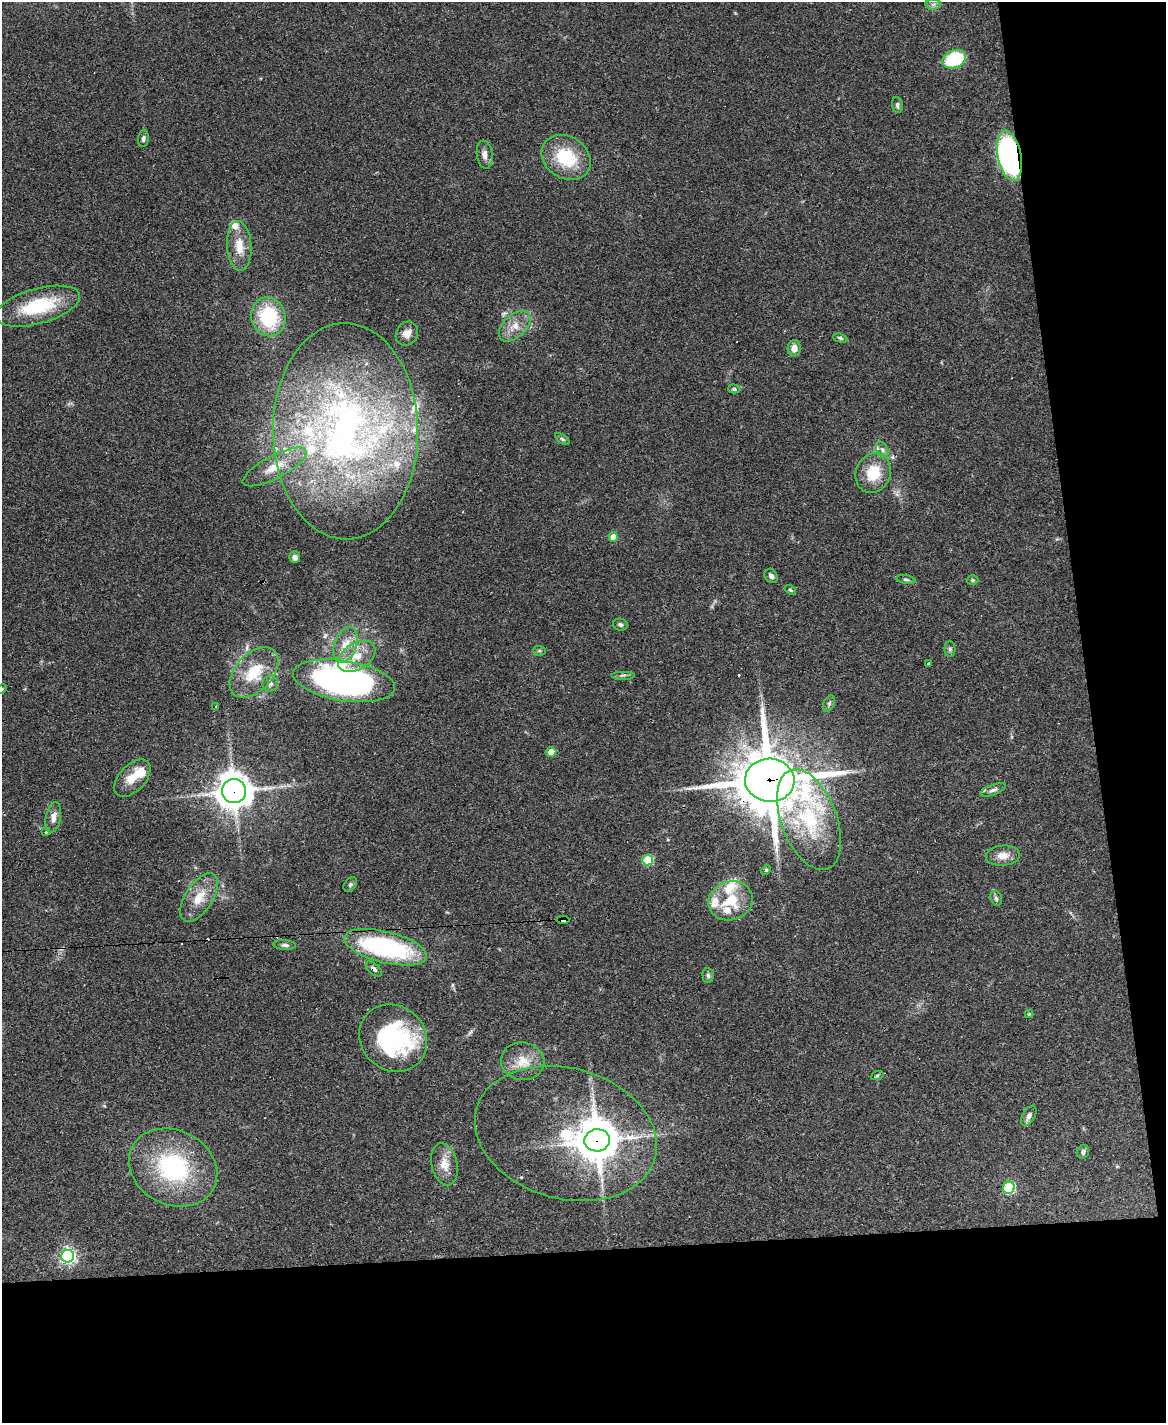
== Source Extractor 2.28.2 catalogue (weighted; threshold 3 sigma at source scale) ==
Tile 12 of 4 x 3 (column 4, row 3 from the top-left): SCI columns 3491-4654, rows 240-1660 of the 4656 x 4633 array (HDU 1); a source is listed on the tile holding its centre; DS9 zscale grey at full resolution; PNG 1168 x 1425 px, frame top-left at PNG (2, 2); each listed source drawn as its Kron ellipse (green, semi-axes under 4 px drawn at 4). Shown black and unused: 19% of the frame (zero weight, under 3 of 4 exposures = <1% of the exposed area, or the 3 px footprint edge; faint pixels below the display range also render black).
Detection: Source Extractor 2.28.2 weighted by HDU 2 'WHT'; one run over the whole footprint, this tile lists its part. Background 0.0738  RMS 0.005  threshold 0.0223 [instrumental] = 3 sigma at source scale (4.5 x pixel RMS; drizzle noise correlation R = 1.50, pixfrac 1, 0.05/0.05 arcsec/px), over >= 5 px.
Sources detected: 94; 2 inside a brighter object's white glare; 4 cosmic-ray / hot-pixel residue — neither listed nor drawn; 17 inside a brighter listed object's ellipse — not listed separately; the other 71 listed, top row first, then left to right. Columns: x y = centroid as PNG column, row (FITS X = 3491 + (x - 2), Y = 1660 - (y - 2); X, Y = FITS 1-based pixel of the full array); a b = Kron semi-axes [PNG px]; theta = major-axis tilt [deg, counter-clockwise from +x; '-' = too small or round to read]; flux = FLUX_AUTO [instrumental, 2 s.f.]
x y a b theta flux
933 4 7 5 0 1.4
954 59 12 9 21 30
897 105 8 5 -83 1.3
143 139 8 5 83 1.4
485 155 14 8 -81 3.2
1010 156 25 12 -78 110
566 157 26 21 -34 24
239 246 25 12 -86 9.1
38 306 43 17 15 31
268 317 20 17 -72 32
515 326 19 11 43 6.7
407 334 12 10 57 4.1
840 338 7 4 -16 1
794 348 8 6 81 4.1
734 389 6 4 -1 0.83
346 431 108 72 -89 240
562 439 8 4 -36 0.89
882 450 8 5 -63 1.6
275 467 35 11 28 11
873 473 20 17 68 15
613 537 5 4 - 7.3
295 557 6 5 - 1.8
771 576 7 6 - 1.7
906 579 10 4 -11 0.92
973 580 6 5 - 0.74
790 590 6 4 -38 0.72
620 625 7 6 - 1.4
345 645 19 11 70 7.9
950 649 7 5 -90 1.1
539 651 6 5 - 0.81
357 656 20 13 33 9.9
929 663 3 3 - 0.96
254 672 30 18 47 18
623 675 12 2 0 1
344 681 51 20 -9 170
270 684 8 8 - 1.9
2 689 5 4 - 0.57
829 703 8 5 65 1.2
216 706 3 2 - 0.6
551 752 5 4 - 9.1
132 778 22 13 47 8.2
770 780 25 21 -4 3100
993 790 13 5 21 1.7
234 791 12 12 - 820
53 817 15 7 79 3.9
809 820 53 28 -69 42
46 832 4 4 - 0.46
1003 856 17 10 5 5.1
648 860 5 5 - 28
766 870 5 4 - 0.63
350 884 8 5 50 0.92
199 898 28 13 57 11
996 898 8 5 -71 1.2
730 901 22 19 18 17
563 920 6 4 2 110
285 945 11 5 -3 1.4
385 947 42 15 -14 73
374 969 10 5 -43 1.6
708 976 7 5 -87 1.1
1029 1014 4 4 - 0.58
393 1038 35 32 -43 58
523 1061 22 18 -8 10
877 1076 6 4 20 0.65
1029 1116 11 6 61 2.1
566 1133 93 65 -16 110
597 1140 13 11 6 990
1083 1152 7 6 - 1.5
444 1164 21 13 -77 7
173 1168 46 37 -27 58
1009 1188 6 5 - 50
68 1256 6 6 - 150
Overlapping masked pixels (flux is a lower limit): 8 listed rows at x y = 1010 156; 344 681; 770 780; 234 791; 563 920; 374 969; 566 1133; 597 1140
Isophote crosses this tile's border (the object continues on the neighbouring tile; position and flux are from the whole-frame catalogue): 1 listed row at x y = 2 689